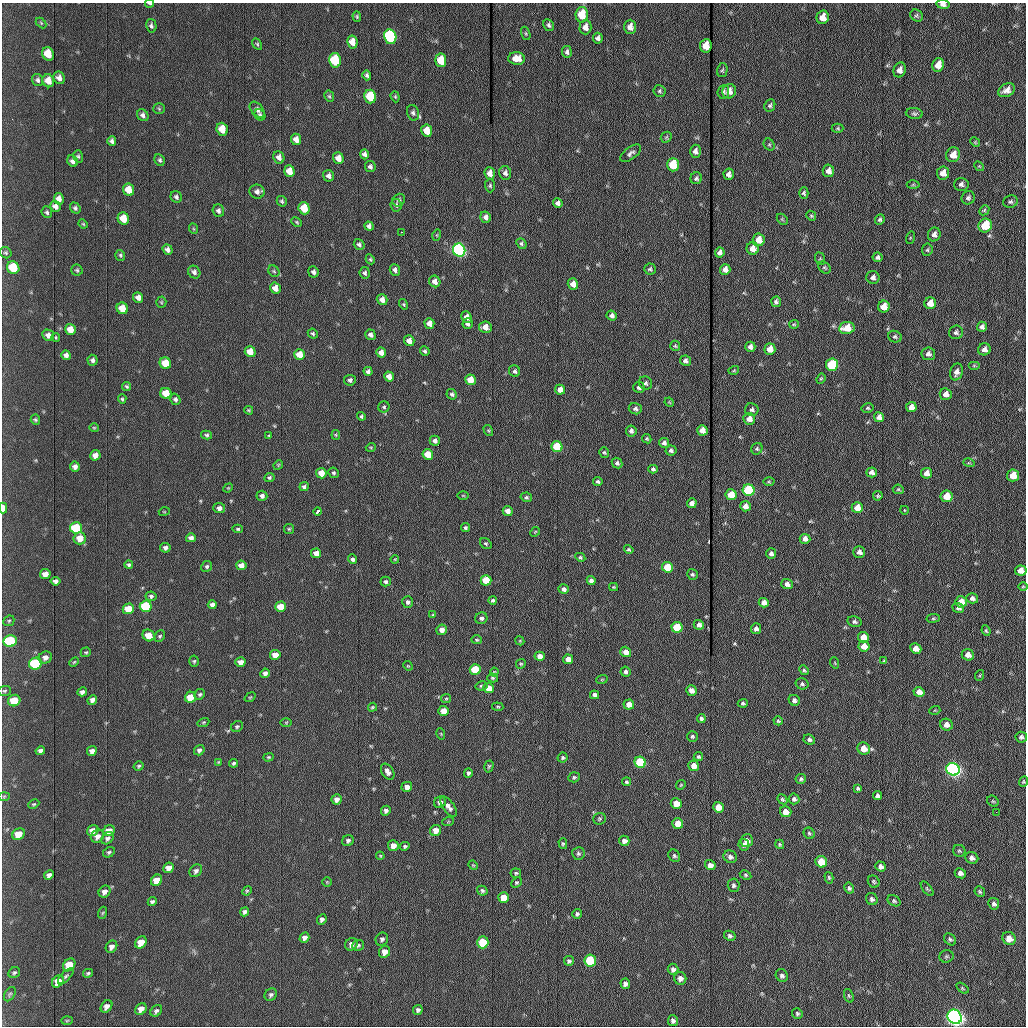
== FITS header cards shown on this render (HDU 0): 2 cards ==
NAXIS1  =                 1024 /fastest changing axis
NAXIS2  =                 1024 /next to fastest changing axis

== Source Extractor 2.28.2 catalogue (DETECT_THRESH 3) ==
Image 1024 x 1024 px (HDU 0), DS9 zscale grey, 1 PNG px = 1 image px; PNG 1028 x 1028 px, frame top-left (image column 1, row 1024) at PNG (2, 3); each listed source drawn as its Kron ellipse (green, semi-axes under 4 px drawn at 4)
Background 1190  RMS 14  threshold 43.4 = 3 sigma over >= 5 px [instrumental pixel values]
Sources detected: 491; all 491 listed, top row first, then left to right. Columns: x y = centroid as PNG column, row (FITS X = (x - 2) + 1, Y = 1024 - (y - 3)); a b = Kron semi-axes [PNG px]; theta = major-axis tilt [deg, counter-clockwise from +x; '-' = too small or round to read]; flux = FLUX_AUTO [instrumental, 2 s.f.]
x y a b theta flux
150 4 4 3 - 1500
943 4 7 4 -9 3200
582 15 8 6 89 25000
917 15 7 5 -34 1800
357 17 5 4 - 1200
823 17 7 6 - 8900
41 23 6 4 -46 1100
549 25 6 5 - 2000
151 26 7 5 -76 2400
585 27 7 6 - 6000
630 27 7 6 - 6300
526 33 7 4 -71 1200
390 37 7 6 - 140000
598 38 5 4 - 3100
352 42 6 5 - 9500
257 44 6 4 -61 1400
706 46 7 5 83 12000
567 52 6 5 - 2300
48 54 7 5 -65 17000
516 58 8 6 -3 9600
335 60 7 6 - 55000
441 60 7 5 -83 21000
938 65 7 6 - 9700
722 70 7 5 76 1700
900 70 7 6 - 4900
367 75 5 4 - 2000
59 78 6 5 - 4200
38 80 6 5 - 2400
48 81 7 6 - 9000
1007 90 9 6 27 5600
659 91 6 6 - 1700
729 91 7 6 - 6100
723 92 7 5 83 2100
329 96 6 5 - 1400
370 97 7 6 - 44000
395 97 6 4 -69 1200
770 105 6 5 - 2000
159 109 5 5 - 1400
257 110 9 6 -49 3900
413 113 8 6 -71 2700
914 113 8 5 -5 2100
143 115 6 5 - 3000
260 115 6 5 - 1600
838 128 6 4 -1 1300
222 129 6 5 - 17000
427 131 6 5 - 16000
666 137 6 5 - 1300
296 139 6 5 - 6100
112 141 5 4 - 2600
975 142 5 4 - 940
769 145 6 5 - 1400
695 151 6 5 - 4000
631 153 12 6 36 3300
364 154 5 4 - 3100
953 155 7 7 - 9800
78 156 6 4 -73 1500
279 157 6 5 - 5300
338 158 6 5 - 7200
160 160 6 5 - 2000
72 161 6 5 - 2900
673 165 6 6 - 39000
979 166 5 4 - 990
370 167 5 5 - 2500
289 171 6 5 - 11000
828 171 6 5 - 5500
490 173 6 5 - 7700
505 173 7 6 - 3000
943 173 6 6 - 7700
729 174 6 5 - 4100
329 176 6 5 - 3300
696 178 6 5 - 1900
961 184 7 6 - 3100
913 185 6 4 1 1200
490 186 7 5 -89 1700
129 190 6 5 - 13000
257 192 7 7 - 3800
804 193 5 4 - 1900
176 197 6 5 - 2300
968 198 7 6 - 2700
59 199 5 5 - 5400
399 200 7 6 - 2300
282 201 5 5 - 1700
1010 202 7 6 - 2300
558 203 5 4 - 3500
396 205 6 5 - 2000
55 206 6 5 - 4400
75 208 6 5 - 2100
304 208 6 5 - 24000
984 210 5 4 - 1300
218 211 6 5 - 3000
47 212 6 5 - 1800
811 216 5 4 - 1300
486 217 6 5 - 3800
123 219 6 5 - 15000
782 219 6 4 -45 1200
880 219 5 4 - 1800
297 222 5 3 - 1200
83 224 5 4 - 1100
985 225 7 6 - 31000
369 226 5 4 - 3000
194 229 5 3 - 960
401 232 2 2 - 600
934 234 7 6 - 3700
437 235 6 3 72 970
910 238 6 4 72 1100
759 240 6 6 - 13000
359 244 6 5 - 2300
521 244 6 4 -49 1800
753 248 6 6 - 8200
168 250 5 4 - 3900
459 250 6 6 - 270000
927 250 6 5 - 1500
6 253 6 5 - 1600
720 253 5 5 - 3700
120 255 5 5 - 1500
878 257 5 4 - 2400
370 259 5 4 - 1400
820 259 6 5 - 1300
13 268 6 6 - 31000
824 268 7 5 -43 1500
650 269 6 5 - 1900
725 269 5 5 - 5800
77 270 5 5 - 1600
395 270 6 5 - 3100
274 271 6 5 - 1600
194 272 7 5 -47 3000
313 272 6 5 - 2900
365 273 6 5 - 2000
873 277 6 6 - 3300
435 281 6 5 - 5400
573 284 5 5 - 8100
275 288 5 5 - 7500
138 297 5 5 - 4700
382 300 5 5 - 5700
161 302 5 5 - 1100
776 302 5 4 - 2500
930 303 6 6 - 11000
404 304 5 4 - 1200
884 307 6 5 - 13000
122 308 6 5 - 14000
612 315 5 5 - 3400
467 317 6 5 - 5500
429 323 5 5 - 6100
468 324 5 5 - 2700
794 324 5 4 - 1200
485 327 6 6 - 8700
982 327 5 5 - 3100
847 328 8 6 8 15000
70 329 5 5 - 9500
956 332 7 6 - 2700
313 334 5 4 - 1500
48 335 6 5 - 4200
370 335 5 5 - 3000
56 337 4 3 - 1100
895 337 7 5 -23 1900
409 341 5 5 - 6400
675 346 5 5 - 1400
750 347 5 5 - 4100
770 349 5 5 - 13000
984 349 6 6 - 4600
425 351 5 4 - 1800
250 352 5 5 - 15000
381 352 5 4 - 6400
928 354 7 6 - 3500
66 355 5 4 - 3500
299 355 5 5 - 15000
92 360 5 5 - 2700
685 361 5 5 - 3200
165 363 6 5 - 19000
832 365 6 6 - 72000
974 366 6 4 0 1200
734 370 5 4 - 940
368 371 4 4 - 2500
514 371 6 5 - 2400
956 372 8 6 74 4800
389 376 5 4 - 6000
821 379 5 4 - 1200
350 380 6 5 - 2300
470 380 5 5 - 18000
645 383 7 6 - 2400
127 386 4 3 - 1500
639 387 5 5 - 3100
560 390 5 5 - 7100
166 393 6 5 - 15000
452 394 5 5 - 2200
946 394 6 5 - 6700
122 399 5 4 - 1400
175 399 6 5 - 2400
669 402 5 4 - 890
384 407 5 5 - 1700
911 407 5 5 - 6300
868 408 6 4 11 1500
635 409 7 5 -14 2700
249 410 4 3 - 1100
752 410 6 6 - 2700
361 416 4 4 - 1500
879 417 5 5 - 5100
749 419 6 5 - 7600
35 420 5 4 - 1500
94 428 5 4 - 1000
488 430 6 3 -58 1100
702 430 5 5 - 8300
631 431 5 5 - 3100
207 435 5 4 - 1600
336 435 5 4 - 1100
269 436 4 3 - 1000
647 439 5 4 - 1200
435 441 5 5 - 3400
664 443 5 5 - 2900
371 447 5 3 - 870
557 447 5 5 - 46000
757 449 6 5 - 1700
671 451 5 5 - 2600
604 452 5 4 - 1500
428 454 5 5 - 17000
95 455 5 5 - 5000
617 463 6 5 - 2300
969 463 6 3 -16 1100
278 465 5 4 - 920
75 467 5 5 - 3400
653 469 4 4 - 2000
872 472 5 5 - 3900
321 473 5 5 - 13000
334 473 5 5 - 1600
927 473 5 5 - 7900
1013 475 6 6 - 16000
269 478 5 4 - 1700
598 481 5 4 - 1800
769 482 5 3 - 1100
304 487 5 4 - 2300
228 488 5 4 - 860
898 489 5 4 - 1300
749 490 6 5 - 110000
463 495 6 4 -1 960
731 495 5 5 - 21000
262 496 5 5 - 3200
878 496 5 4 - 1400
947 496 6 5 - 18000
526 497 6 4 -10 1700
692 503 5 4 - 4700
745 506 5 5 - 6500
3 508 5 3 - 8500
219 508 6 5 - 3800
857 508 5 5 - 13000
904 510 4 3 - 710
318 511 4 3 - 7600
508 511 5 4 - 6400
164 512 5 3 - 820
76 528 6 5 - 49000
465 528 5 4 - 1800
238 529 5 4 - 1300
289 529 5 5 - 1300
535 532 5 4 - 1100
80 538 6 6 - 12000
191 538 5 4 - 4200
805 539 5 5 - 6100
486 544 6 5 - 1500
165 548 5 4 - 3100
629 549 5 4 - 1500
859 552 6 5 - 3700
316 553 5 5 - 6600
771 554 5 5 - 2900
580 557 5 4 - 1300
352 559 5 4 - 2400
395 559 4 3 - 810
129 565 4 4 - 1700
241 565 5 4 - 6800
207 566 6 5 - 1800
667 567 5 5 - 30000
1021 571 6 5 - 8100
45 574 5 5 - 7000
692 574 6 5 - 1700
486 580 5 5 - 28000
56 581 5 4 - 3000
591 581 4 4 - 3900
386 582 5 5 - 1900
787 584 6 5 - 4300
613 587 4 4 - 940
1023 587 5 3 - 850
564 589 5 4 - 3300
151 596 5 5 - 2100
972 598 6 5 - 3100
493 600 4 4 - 1700
408 602 6 5 - 2500
961 602 6 5 - 17000
764 603 5 4 - 5500
212 605 4 4 - 3700
146 606 6 5 - 56000
280 607 5 5 - 20000
958 608 6 5 - 2600
128 609 6 5 - 20000
433 615 4 4 - 1100
481 618 6 5 - 2500
933 618 7 3 8 1300
9 621 6 5 - 1400
854 622 7 5 -13 2200
699 625 5 5 - 3900
677 627 5 5 - 40000
756 629 5 5 - 3400
442 630 5 5 - 5900
986 631 5 4 - 1200
149 635 6 5 - 14000
160 636 6 5 - 1400
863 637 5 5 - 12000
477 640 5 4 - 1200
10 641 6 6 - 81000
520 641 5 3 - 860
864 646 5 5 - 12000
916 648 5 5 - 8700
86 652 5 4 - 1300
626 652 5 5 - 7500
275 655 5 5 - 11000
968 655 6 5 - 6400
540 656 5 4 - 7900
45 657 7 6 - 4100
568 659 5 4 - 7900
194 661 5 4 - 1400
884 661 4 4 - 1400
74 662 6 3 44 1100
240 662 5 4 - 5600
835 663 6 3 -71 790
35 664 6 6 - 83000
521 664 5 4 - 1300
408 666 5 4 - 950
475 670 5 5 - 41000
804 670 5 4 - 1600
494 672 4 4 - 920
626 672 5 5 - 2300
265 673 5 4 - 3900
980 675 5 3 - 920
493 678 5 4 - 1400
602 679 6 3 19 840
802 684 6 5 - 2000
481 686 6 4 11 1500
488 688 5 5 - 15000
691 690 5 5 - 5200
5 691 6 5 - 1500
82 692 5 4 - 3000
919 692 5 5 - 6900
200 694 6 5 - 1700
595 695 4 4 - 2900
190 697 6 5 - 20000
250 697 6 3 36 900
446 699 5 4 - 1100
92 700 5 4 - 3900
794 700 6 5 - 3200
14 701 6 5 - 23000
743 703 5 4 - 1600
629 705 5 5 - 8500
372 707 5 4 - 1200
498 707 6 3 -6 1100
935 710 5 3 - 910
444 711 5 5 - 15000
701 718 4 4 - 2000
778 721 4 4 - 1400
203 722 6 4 20 1200
286 722 5 3 - 960
946 725 6 6 - 5900
237 726 6 5 - 1500
441 734 6 3 -72 880
692 736 5 5 - 1600
1021 737 6 5 - 2400
809 739 6 5 - 2500
864 748 6 6 - 14000
199 750 5 5 - 2600
40 751 5 4 - 2700
92 751 5 4 - 4300
268 757 5 4 - 1200
698 757 5 4 - 1700
562 758 5 4 - 1600
218 762 4 4 - 840
640 762 6 5 - 76000
234 763 4 4 - 1600
139 766 5 4 - 1600
489 766 6 4 74 1400
694 766 5 5 - 8700
953 769 7 6 - 390000
388 772 9 5 -57 4500
468 773 5 4 - 2100
574 777 6 5 - 1600
801 779 5 5 - 1800
626 782 4 4 - 1600
1023 782 5 4 - 1100
681 785 5 4 - 1200
407 787 5 5 - 5300
858 789 4 3 - 1500
4 796 6 4 2 1100
878 796 4 4 - 2800
336 799 5 5 - 4500
782 799 5 4 - 1800
794 799 5 5 - 2500
993 801 6 5 - 1300
440 802 6 5 - 4000
676 803 5 5 - 13000
34 804 6 4 25 1200
449 807 12 5 -55 4400
718 807 5 5 - 15000
386 811 5 4 - 2900
786 812 6 5 - 11000
996 812 3 2 - 740
599 819 6 5 - 1600
448 822 6 3 19 1000
678 823 5 5 - 13000
436 830 6 5 - 9500
93 831 6 5 - 9800
109 831 6 5 - 8000
809 833 6 5 - 1500
18 834 6 5 - 14000
97 836 7 6 - 5300
108 838 7 5 47 2900
348 841 6 5 - 2200
624 841 5 5 - 4300
747 841 6 6 - 5900
563 844 5 4 - 1300
780 844 4 4 - 1300
744 845 6 5 - 4000
393 846 5 5 - 8100
405 846 5 4 - 1700
959 851 6 6 - 1500
109 852 6 4 29 1700
578 853 6 6 - 2000
380 856 4 3 - 990
674 856 6 5 - 2000
730 857 7 6 - 3600
972 858 6 5 - 3900
821 862 6 5 - 27000
473 865 5 4 - 1000
710 865 5 5 - 5300
881 866 5 5 - 3500
168 868 6 5 - 7500
196 871 7 5 45 2900
516 873 5 5 - 1500
960 873 6 5 - 4000
49 875 5 4 - 3400
746 875 6 4 -28 1400
829 878 6 4 -74 1400
157 880 6 5 - 15000
327 882 4 4 - 910
516 882 6 4 41 1600
874 882 6 5 - 1700
733 885 7 6 - 2300
849 888 6 4 -62 2000
927 889 8 4 -51 1400
247 891 5 4 - 1200
482 891 5 4 - 1900
105 892 6 5 - 4400
980 892 5 5 - 1500
504 898 5 5 - 16000
872 899 6 5 - 2600
894 901 7 5 -30 1800
152 902 4 4 - 2000
994 904 6 5 - 2500
245 912 5 4 - 2400
102 913 6 4 70 1200
577 914 5 5 - 2000
322 919 5 4 - 2600
730 936 6 4 -27 2200
304 938 5 4 - 4400
1009 938 7 6 - 8800
382 939 7 6 - 2500
950 939 7 5 -44 1800
141 942 6 5 - 15000
483 942 6 5 - 40000
351 944 6 6 - 4000
358 945 6 5 - 1800
111 947 6 5 - 3700
384 952 6 5 - 8400
946 956 7 6 - 1600
590 960 6 6 - 66000
569 961 5 5 - 2000
69 965 7 5 49 22000
673 969 5 5 - 3200
14 973 6 5 - 1800
88 973 5 4 - 1600
66 976 10 4 46 2100
782 976 7 6 - 2900
680 978 6 6 - 4300
58 981 7 5 49 11000
625 984 5 4 - 3100
962 988 7 3 -36 1200
10 994 8 5 60 1700
271 995 7 5 45 2300
849 996 7 4 -71 1400
106 1006 7 5 52 4700
141 1009 6 5 - 6200
418 1010 5 4 - 2600
156 1011 7 5 47 2500
797 1013 5 5 - 1600
955 1017 7 6 - 720000
67 1021 6 4 2 1100
673 1021 5 5 - 3000
At the frame edge (FLAGS 8, measured only in part): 4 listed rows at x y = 150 4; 943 4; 3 508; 1023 782

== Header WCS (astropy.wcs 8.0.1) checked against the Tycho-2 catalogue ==
Header WCS as astropy/WCSLIB reads it (applying the file's SIP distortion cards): RA---TAN-SIP/DEC--TAN-SIP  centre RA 20:32:55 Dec +07:41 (308.23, +7.69 deg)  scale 1.67 arcsec/px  FOV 28.5' x 28.6'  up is -179 deg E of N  parity flipped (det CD > 0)
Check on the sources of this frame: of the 60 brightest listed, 17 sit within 2.5 arcsec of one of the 19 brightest Tycho-2 stars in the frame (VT <= 12.30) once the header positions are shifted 0.10 arcsec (0.01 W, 0.10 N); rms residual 0.96 arcsec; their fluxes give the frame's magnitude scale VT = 23.68 - 2.5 log10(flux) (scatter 0.19 mag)
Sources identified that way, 17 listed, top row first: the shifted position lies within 2.5 arcsec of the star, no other Tycho-2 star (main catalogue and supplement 1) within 5.0 arcsec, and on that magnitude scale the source's flux lands within +1.5 / -3 mag of the star's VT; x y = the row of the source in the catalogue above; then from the Tycho-2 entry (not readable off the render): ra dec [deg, ICRS J2000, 3 dp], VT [Tycho-2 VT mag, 2 dp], TYC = Tycho-2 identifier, HIP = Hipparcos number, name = IAU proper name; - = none
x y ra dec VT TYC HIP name
390 37 308.286 +7.464 10.73 522-842-1 - -
335 60 308.312 +7.475 12.07 522-647-1 - -
441 60 308.262 +7.475 12.01 522-585-1 - -
370 97 308.295 +7.492 11.63 522-671-1 - -
459 250 308.254 +7.563 10.72 1087-1249-1 - -
832 365 308.080 +7.618 11.66 1087-1359-1 - -
749 490 308.120 +7.676 10.97 1087-777-1 - -
76 528 308.435 +7.690 11.87 1088-65-1 - -
667 567 308.158 +7.712 12.30 1087-297-1 - -
10 641 308.467 +7.743 11.69 1088-851-1 - -
35 664 308.455 +7.753 11.50 1088-523-1 - -
475 670 308.249 +7.758 12.15 1087-191-1 - -
640 762 308.172 +7.802 11.35 1087-577-1 - -
953 769 308.026 +7.807 10.06 1087-869-1 - -
483 942 308.247 +7.885 12.25 1087-1189-1 - -
590 960 308.197 +7.894 11.89 1087-513-1 - -
955 1017 308.026 +7.922 8.78 1087-1005-1 - -